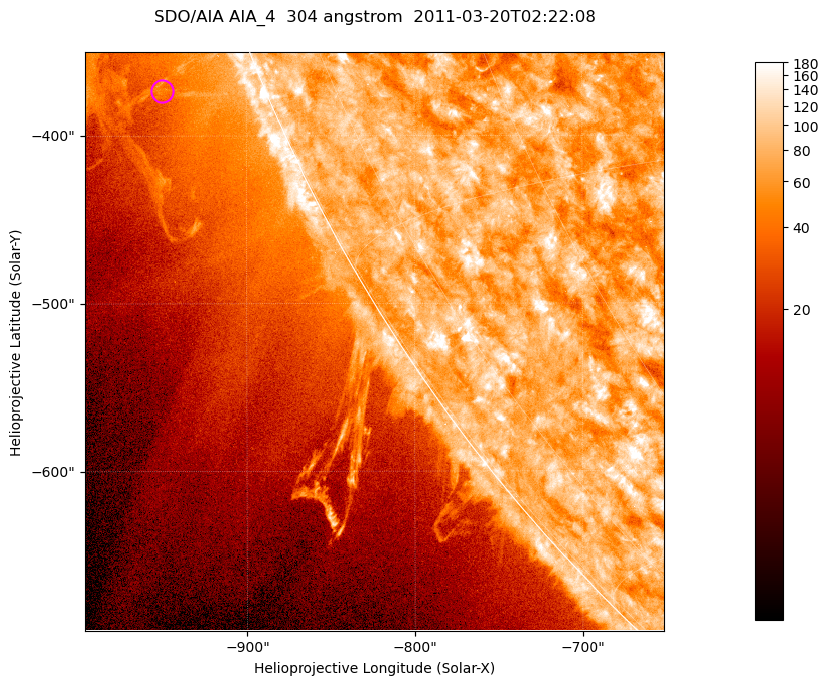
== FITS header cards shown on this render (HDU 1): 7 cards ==
TELESCOP= 'SDO/AIA '           / For AIA: SDO/AIA
INSTRUME= 'AIA_4   '           / For AIA: AIA_ATA1, AIA_ATA2, AIA_ATA3 or AIA_AT
WAVELNTH=                  304 / [angstrom] Wavelength
WAVEUNIT= 'angstrom'           / Wavelength unit: angstrom
DATE-OBS= '2011-03-20T02:22:08.123' / [ISO] Date when observation started; ISO 8
CTYPE1  = 'HPLN-TAN'           / CTYPE1; Typically HPLN
CTYPE2  = 'HPLT-TAN'           / CTYPE2; Typically HPLT

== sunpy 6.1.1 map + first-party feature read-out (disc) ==
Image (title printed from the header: SDO/AIA AIA_4  304 angstrom  2011-03-20T02:22:08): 575 x 575 px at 0.6 arcsec/px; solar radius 964 arcsec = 1606 px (partial field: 1.8% of the solar disc is inside the frame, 43% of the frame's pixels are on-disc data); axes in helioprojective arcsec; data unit not stated in the header (colour bar unlabelled)
Orientation: roll -0.132 deg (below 1 deg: not rotated)
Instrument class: DISC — disc imager (sunpy class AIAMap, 304 A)
Bright regions (active regions / flare kernels): reference = the on-disc median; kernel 5 px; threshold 5 sigma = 109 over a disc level ~75.4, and >= 1.15x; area >= 330 px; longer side >= 7 px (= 4.2 arcsec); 0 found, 0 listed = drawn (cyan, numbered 1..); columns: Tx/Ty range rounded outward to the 2 arcsec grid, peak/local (2 s.f.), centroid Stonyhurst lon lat
Off-limb structures (1.02-1.3 R_sun): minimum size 165 px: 7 found; the strongest spans PA ~110..115 deg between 1.02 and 1.11 R_sun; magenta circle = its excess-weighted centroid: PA ~110 deg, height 1.06 R_sun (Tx ~-950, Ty ~-374 arcsec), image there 1.8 x the reference